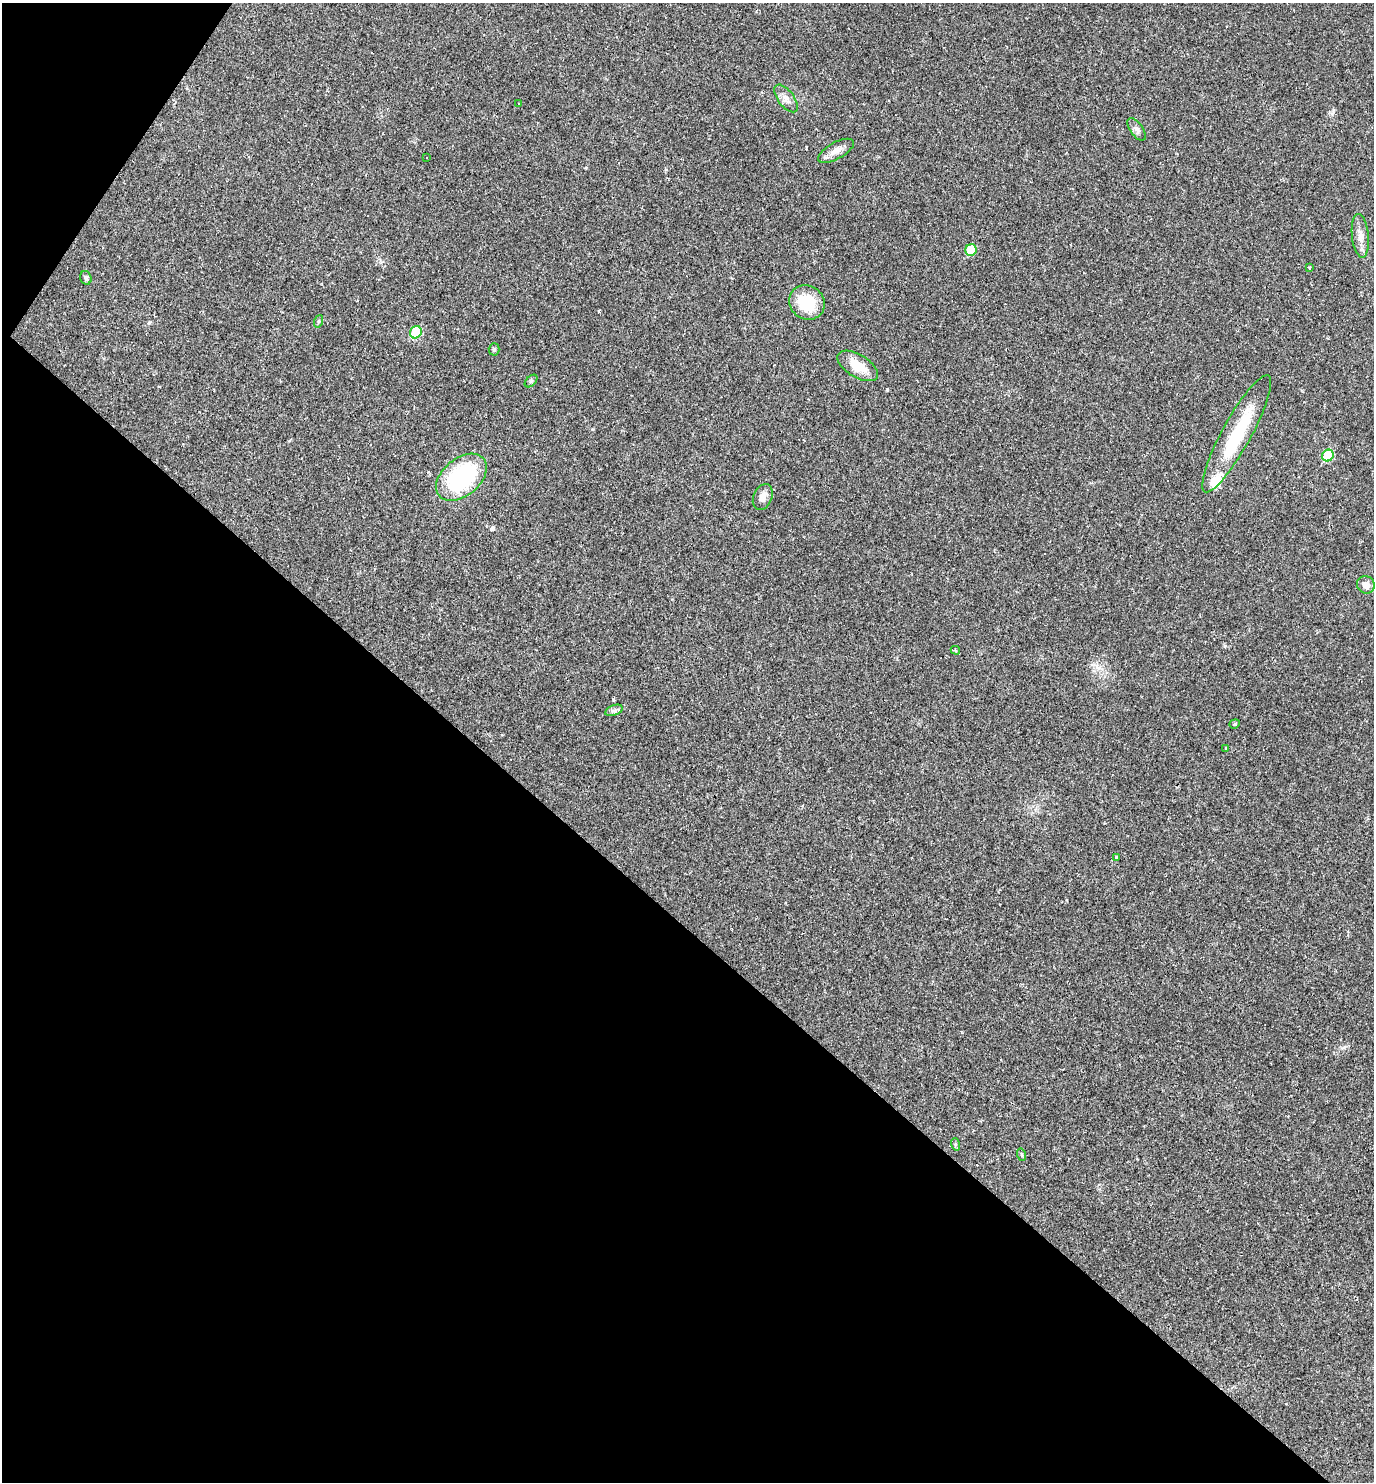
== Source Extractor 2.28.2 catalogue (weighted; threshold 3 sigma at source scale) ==
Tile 9 of 4 x 4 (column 1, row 3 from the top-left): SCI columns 290-1661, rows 1481-2960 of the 5925 x 5920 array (HDU 1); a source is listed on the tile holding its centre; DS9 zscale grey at full resolution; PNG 1376 x 1484 px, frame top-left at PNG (2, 3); each listed source drawn as its Kron ellipse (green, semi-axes under 4 px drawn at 4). Shown black and unused: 39% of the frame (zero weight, under 2 of 3 exposures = <1% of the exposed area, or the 3 px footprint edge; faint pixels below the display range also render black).
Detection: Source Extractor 2.28.2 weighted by HDU 2 'WHT'; one run over the whole footprint, this tile lists its part. Background 0.0292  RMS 0.0039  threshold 0.0176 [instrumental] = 3 sigma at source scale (4.5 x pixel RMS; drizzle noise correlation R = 1.50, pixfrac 1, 0.05/0.05 arcsec/px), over >= 5 px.
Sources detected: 35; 1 inside a brighter object's white glare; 6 cosmic-ray / hot-pixel residue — neither listed nor drawn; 1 inside a brighter listed object's ellipse — not listed separately; the other 27 listed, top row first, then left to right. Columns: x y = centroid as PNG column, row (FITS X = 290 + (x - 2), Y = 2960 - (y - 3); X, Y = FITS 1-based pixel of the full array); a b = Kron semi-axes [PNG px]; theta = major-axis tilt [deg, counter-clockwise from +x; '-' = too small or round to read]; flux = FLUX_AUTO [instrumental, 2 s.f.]
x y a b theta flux
786 98 16 8 -53 2.6
518 104 3 3 - 1.7
1136 129 13 6 -55 1.4
836 151 20 8 29 3.1
426 157 2 2 - 0.31
1360 236 22 8 -84 3.3
971 250 6 5 - 12
1309 268 3 3 - 0.45
86 278 7 5 -73 0.92
807 302 18 16 -38 14
319 321 6 4 71 0.57
416 332 6 5 - 18
494 349 6 5 - 0.61
858 366 23 11 -31 7.4
531 381 7 4 45 0.67
1237 434 66 14 61 24
1328 455 6 5 - 15
461 477 29 18 40 40
763 497 13 9 66 2.8
1366 585 9 8 - 2.4
955 650 5 4 - 0.65
614 710 9 5 22 1
1235 724 5 4 - 0.57
1226 748 3 3 - 0.43
1116 857 3 3 - 0.79
955 1144 6 4 -73 0.49
1022 1155 6 4 -72 0.49
Unlisted compact peaks at least as high as the median listed source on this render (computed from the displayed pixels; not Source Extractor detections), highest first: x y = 593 429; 887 389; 1225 646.